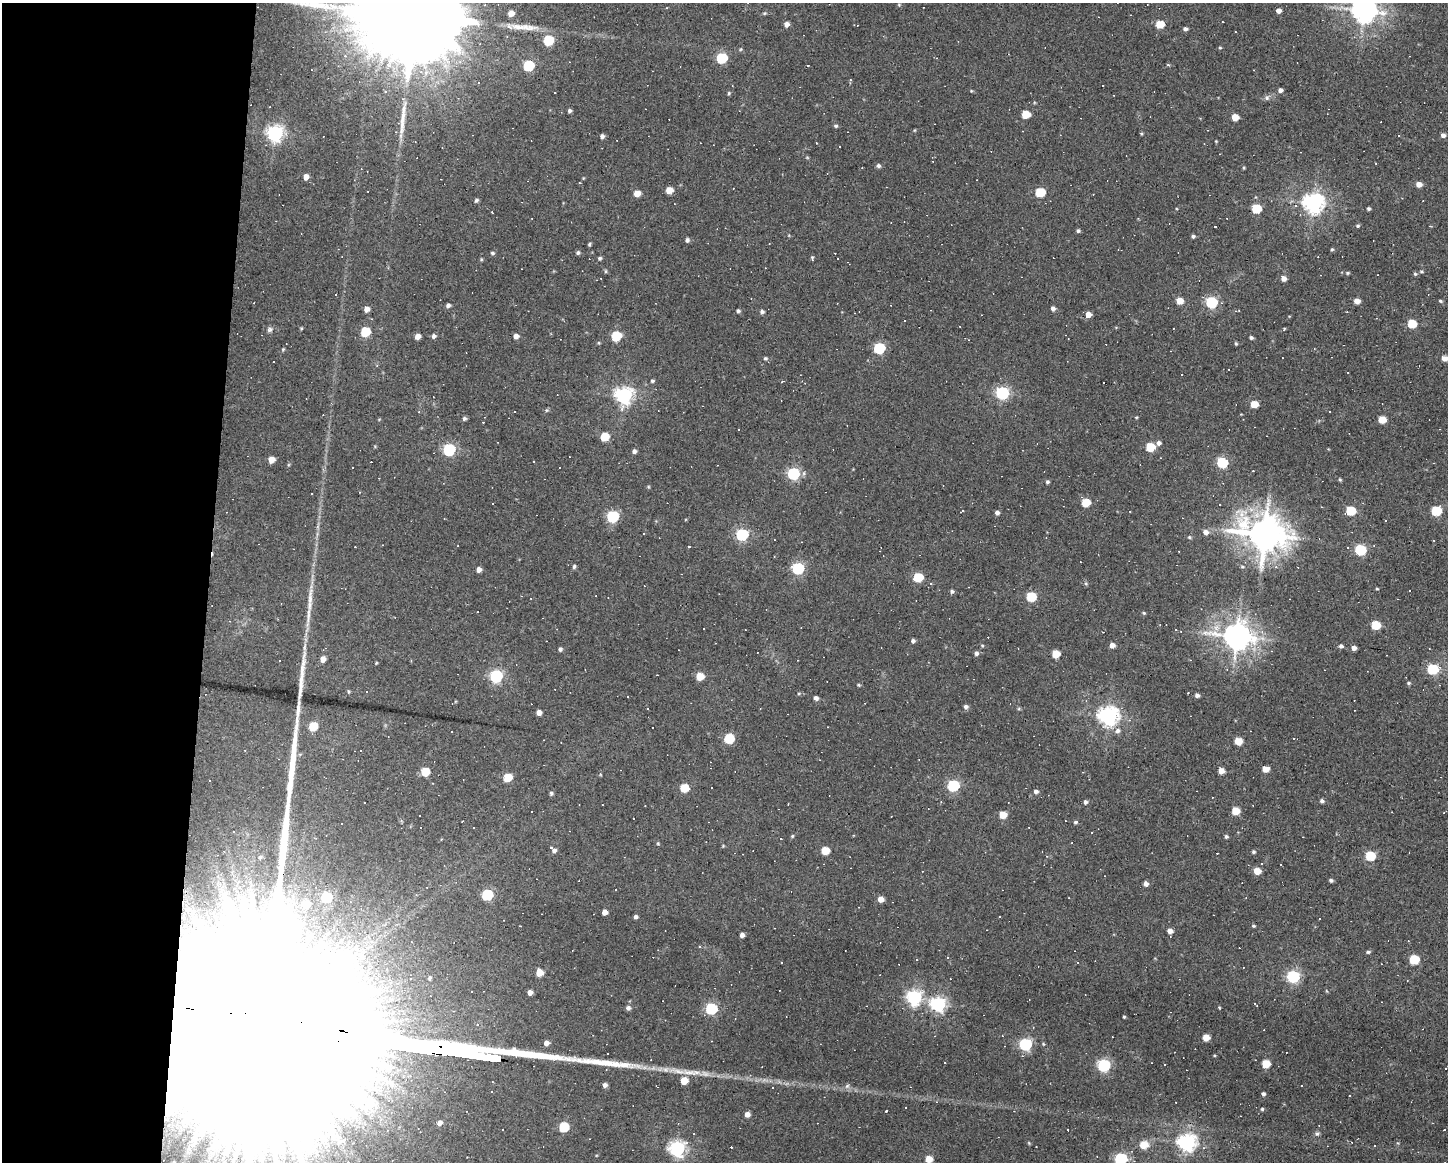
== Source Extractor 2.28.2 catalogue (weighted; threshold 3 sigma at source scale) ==
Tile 4 of 3 x 4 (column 1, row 2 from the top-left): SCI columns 107-1552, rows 2321-3480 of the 4664 x 4640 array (HDU 1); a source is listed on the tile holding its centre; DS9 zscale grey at full resolution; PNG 1450 x 1164 px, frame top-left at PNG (2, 3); no overlay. Shown black and unused: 14% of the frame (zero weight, under 3 of 4 exposures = <1% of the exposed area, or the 3 px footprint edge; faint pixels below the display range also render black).
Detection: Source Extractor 2.28.2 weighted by HDU 2 'WHT'; one run over the whole footprint, this tile lists its part. Background 0.037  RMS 0.0064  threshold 0.0288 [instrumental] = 3 sigma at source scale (4.5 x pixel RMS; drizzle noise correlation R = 1.50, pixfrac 1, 0.05/0.05 arcsec/px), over >= 5 px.
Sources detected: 350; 2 inside a brighter object's white glare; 97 cosmic-ray / hot-pixel residue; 3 long thin detections or spike segments (spike, bleed or trail) — not listed; the other 248 listed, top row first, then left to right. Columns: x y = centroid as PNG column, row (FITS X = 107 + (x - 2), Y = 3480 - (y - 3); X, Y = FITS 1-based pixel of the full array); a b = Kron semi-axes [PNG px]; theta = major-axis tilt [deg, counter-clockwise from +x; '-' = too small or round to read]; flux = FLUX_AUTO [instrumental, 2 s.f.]
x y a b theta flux
899 5 5 3 - 0.61
1364 10 9 8 - 670
1278 11 5 4 - 2.8
511 13 5 5 - 5
764 13 6 4 20 0.89
414 15 37 20 -10 45000
786 24 5 5 - 3.6
1160 24 5 5 - 17
1185 29 4 4 - 1.8
548 40 6 6 - 39
1220 48 5 3 - 0.61
741 49 5 3 - 0.66
345 56 4 4 - 1.2
722 58 6 6 - 51
528 65 6 6 - 47
808 65 3 2 - 0.65
1280 90 4 4 - 2.3
971 91 4 3 - 0.49
555 92 3 2 - 0.43
729 93 5 4 - 0.76
1267 98 7 6 - 1.9
570 111 4 4 - 1.4
1026 114 6 5 - 18
1235 117 5 5 - 10
836 126 5 4 - 1.1
914 130 4 3 - 0.54
396 132 3 3 - 0.39
275 133 7 6 - 210
1141 133 5 3 - 0.72
1399 135 3 2 - 0.49
1443 135 5 4 - 2
602 136 5 4 - 1.8
1216 141 3 3 - 0.49
807 157 5 3 - 0.58
878 166 5 5 - 1.5
306 177 5 5 - 4.2
1419 184 5 4 - 4.7
669 190 5 5 - 8.4
1040 192 6 5 - 30
637 193 5 5 - 7.4
476 200 5 4 - 1.2
1313 203 7 7 - 400
1296 205 3 3 - 11
1256 208 6 5 - 31
1369 208 4 4 - 1.1
1358 226 5 4 - 0.93
1078 231 5 4 - 1.1
1193 236 4 4 - 1.3
687 240 5 5 - 1.5
1332 249 4 4 - 0.77
1119 250 6 2 -11 0.66
492 253 5 4 - 1.1
578 253 5 5 - 1.2
600 258 5 5 - 1.1
812 258 7 3 -81 0.84
605 271 5 3 - 0.73
1348 273 6 4 2 0.84
1415 274 5 4 - 0.86
1283 278 6 5 - 3.9
1180 301 5 5 - 8.6
1357 301 5 4 - 5.1
1440 301 5 4 - 0.9
1211 302 6 6 - 75
448 305 5 4 - 1.8
1053 308 5 5 - 2
366 309 6 5 - 3.5
738 311 4 4 - 1.1
1237 311 5 3 - 1.1
762 312 5 5 - 1.6
1347 312 4 2 - 0.4
1088 314 5 5 - 5.4
904 320 2 2 - 0.44
1412 324 6 5 - 22
301 328 5 3 - 0.58
270 329 8 7 - 1.9
1284 329 5 3 - 0.92
365 332 6 5 - 29
418 336 5 4 - 4.2
434 336 5 5 - 1.7
516 336 5 5 - 3.1
616 336 6 6 - 34
1251 337 4 4 - 1.3
1068 339 3 2 - 0.37
1236 344 4 3 - 0.83
879 348 6 6 - 58
283 349 5 4 - 0.7
765 358 6 4 1 0.92
1445 358 5 4 - 6.7
652 381 4 4 - 0.96
1002 393 6 6 - 110
624 395 7 7 - 240
1254 404 5 5 - 13
419 412 4 3 - 0.47
1136 417 5 3 - 0.57
464 418 5 5 - 1.2
1382 419 5 5 - 13
739 429 3 3 - 2
604 437 6 5 - 18
1158 443 6 5 - 2.2
1150 447 5 5 - 28
449 450 6 6 - 84
634 451 5 4 - 1.9
271 460 5 5 - 6.5
1222 462 6 5 - 54
793 474 6 6 - 83
1340 480 4 4 - 0.75
1047 482 5 4 - 1.1
311 493 3 3 - 2.7
1085 502 5 5 - 19
962 511 5 3 - 1.2
1351 511 6 5 - 29
1436 511 6 5 - 38
997 513 5 4 - 1.9
612 516 6 6 - 75
1386 520 3 3 - 1.2
1206 532 6 6 - 3.4
1265 534 13 11 -16 1800
742 535 6 6 - 85
1189 537 5 4 - 0.79
1360 550 6 6 - 56
774 557 3 2 - 0.42
574 566 5 4 - 1.3
798 568 6 6 - 71
479 570 5 5 - 3.6
918 577 6 5 - 31
1086 584 6 3 -20 0.81
1377 589 3 3 - 0.63
952 591 5 4 - 1.4
1031 597 6 5 - 32
310 598 34 7 85 9.3
1144 613 4 4 - 0.77
1376 625 6 5 - 25
1237 636 10 8 -7 910
913 641 4 4 - 1.5
1112 645 5 5 - 3.8
1341 646 5 5 - 1.6
305 647 13 4 84 2.6
1354 648 4 4 - 3.1
560 649 5 4 - 1.3
976 653 5 5 - 1.7
1056 654 5 5 - 14
323 659 5 5 - 4.2
376 663 5 3 - 0.49
1433 669 6 5 - 48
496 676 6 6 - 98
700 676 5 5 - 14
1409 683 5 4 - 0.82
858 685 5 3 - 0.84
367 691 3 2 - 1.1
348 692 6 3 -81 0.7
1197 695 4 4 - 2
816 698 5 4 - 2.4
966 707 5 5 - 1.9
648 709 3 2 - 0.45
539 712 5 4 - 3.1
1108 716 8 7 - 330
313 726 6 5 - 22
1118 731 7 6 - 2.4
452 732 3 2 - 0.89
729 739 6 6 - 36
1238 741 5 5 - 12
245 750 3 2 - 0.46
361 751 3 2 - 0.85
1265 769 5 4 - 7.7
1221 771 5 5 - 6.1
425 772 6 5 - 19
507 777 6 5 - 21
953 786 6 6 - 73
684 788 6 5 - 22
1036 791 6 5 - 1.8
551 793 5 4 - 1.1
1322 801 5 4 - 1.5
1085 802 5 4 - 1.6
788 804 2 2 - 0.35
1235 811 5 5 - 16
1003 815 5 5 - 12
420 816 2 2 - 0.58
1076 822 5 4 - 1.1
234 831 3 2 - 0.52
792 836 5 4 - 0.69
1226 836 4 4 - 1
658 843 4 4 - 0.67
723 846 4 3 - 0.54
551 848 5 3 - 13
825 851 5 5 - 17
1253 852 4 4 - 0.95
1370 856 6 5 - 34
260 857 6 5 - 1.3
1261 864 3 3 - 4.4
1281 865 3 3 - 1.3
1257 871 5 5 - 10
1331 880 4 4 - 1.2
1146 884 5 4 - 2.5
416 895 4 4 - 0.62
487 895 6 6 - 55
326 897 6 6 - 46
243 899 6 4 -70 1.3
880 899 5 5 - 5.2
306 904 7 6 - 9.8
253 906 13 5 90 3.4
604 912 5 4 - 4.5
636 917 4 4 - 1.6
999 917 3 2 - 0.73
1253 926 5 4 - 0.78
1170 931 5 5 - 3.2
742 935 4 4 - 2.4
1368 952 6 4 8 1.1
948 957 3 3 - 2.7
1414 959 6 5 - 33
781 962 2 2 - 0.5
1078 962 3 3 - 0.52
539 973 5 5 - 9.7
1293 977 6 6 - 100
429 978 5 4 - 0.99
471 991 3 2 - 1.1
530 992 4 4 - 3.4
914 997 7 7 - 160
1255 1003 4 2 - 0.95
938 1004 7 6 - 160
628 1008 6 5 - 1.9
711 1009 6 6 - 66
1124 1017 3 3 - 0.79
478 1025 5 4 - 1.6
1206 1037 5 5 - 8.3
546 1043 5 5 - 3.4
1025 1044 6 6 - 98
1266 1064 5 5 - 18
1104 1065 6 6 - 100
1446 1068 2 2 - 0.69
684 1081 6 6 - 12
605 1085 5 5 - 2.2
772 1087 3 2 - 0.71
1263 1094 4 3 - 1.4
1349 1096 3 2 - 0.7
369 1104 19 9 13 8.7
1262 1109 4 4 - 0.9
886 1111 3 3 - 2.9
747 1114 5 4 - 3.9
345 1116 8 7 - 3.4
440 1123 5 5 - 2.9
564 1127 6 5 - 36
1317 1134 7 6 - 1.4
1187 1143 7 7 - 270
1143 1145 7 6 - 12
677 1149 7 7 - 190
929 1159 5 5 - 9.8
1120 1159 6 6 - 91
174 1162 5 3 - 0.62
Isophote crosses this tile's border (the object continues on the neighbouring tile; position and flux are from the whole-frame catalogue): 5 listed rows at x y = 1364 10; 414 15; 1445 358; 1120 1159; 174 1162